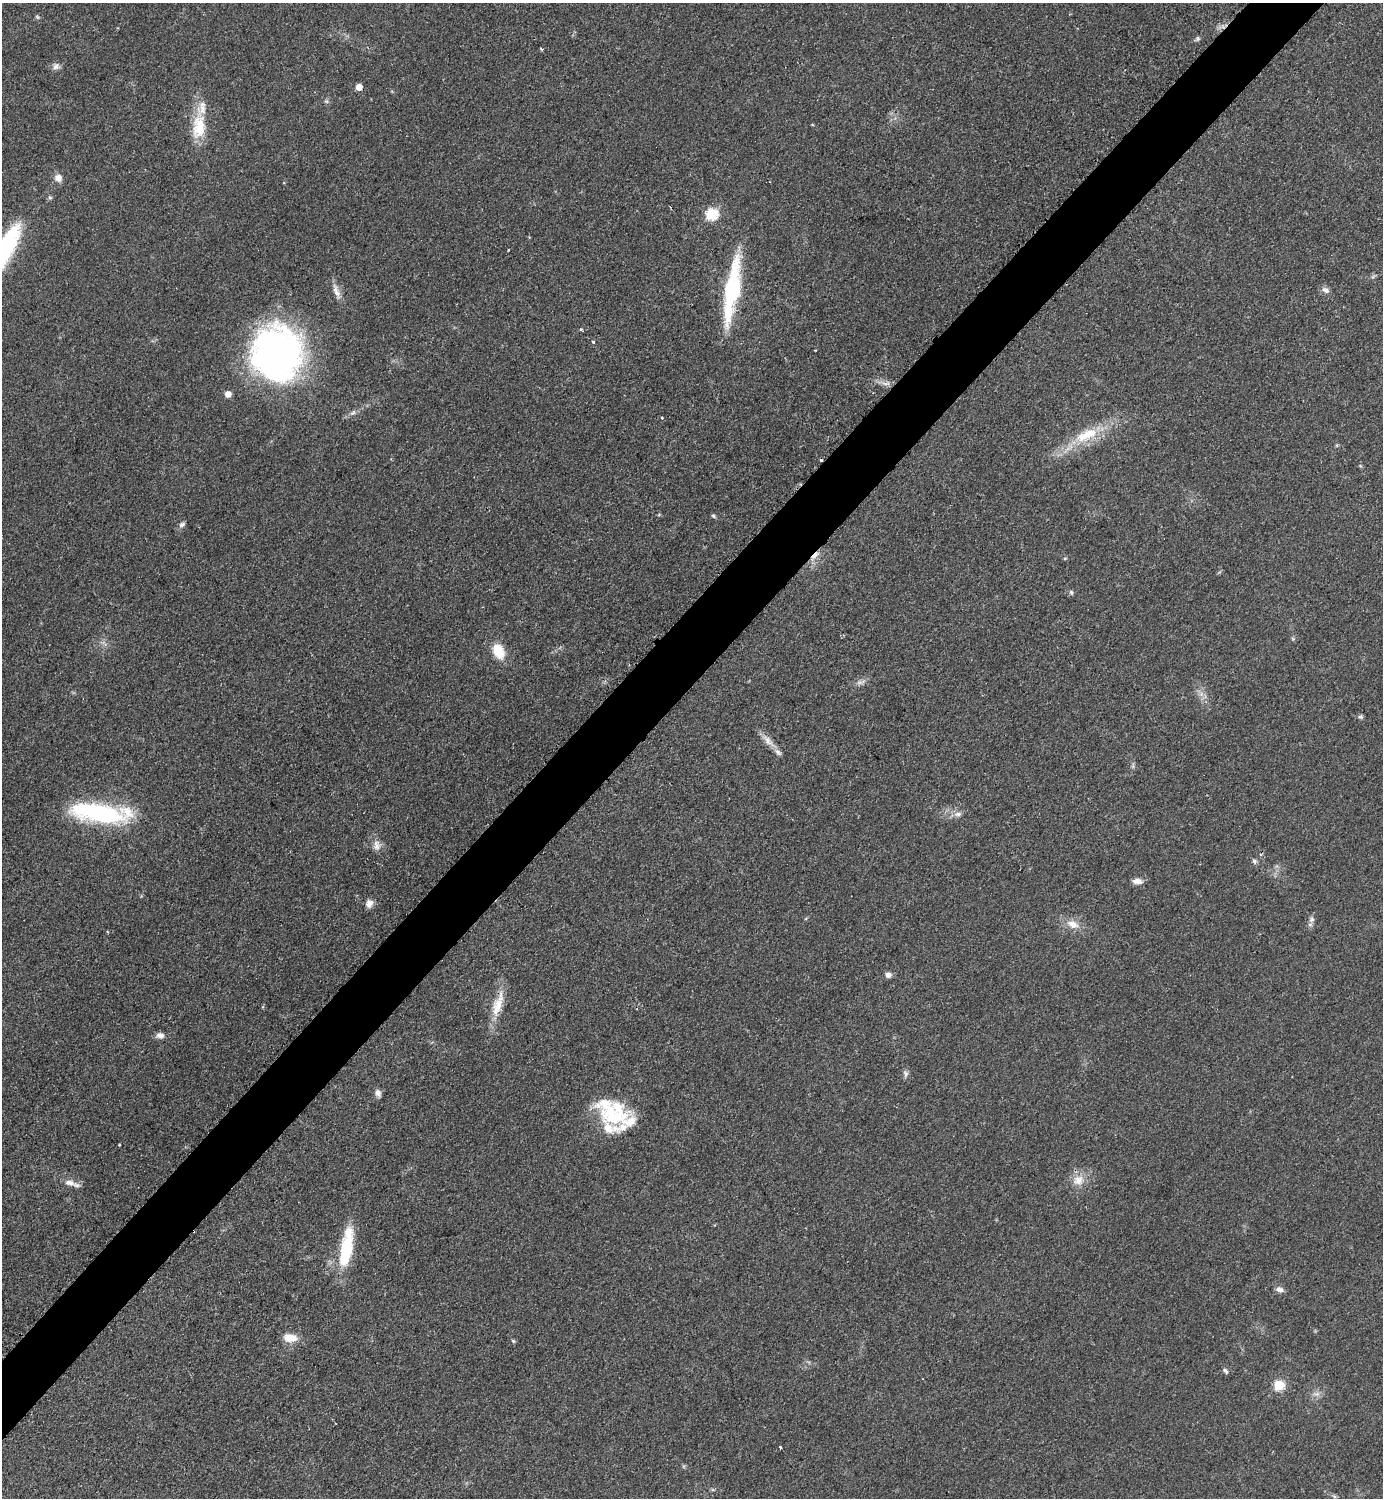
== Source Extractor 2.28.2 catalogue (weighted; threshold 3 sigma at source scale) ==
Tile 10 of 4 x 4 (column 2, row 3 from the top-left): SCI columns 1695-3075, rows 1503-2998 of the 6005 x 6005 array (HDU 1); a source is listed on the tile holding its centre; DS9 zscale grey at full resolution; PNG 1385 x 1500 px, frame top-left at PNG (2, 3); no overlay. Shown black and unused: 5% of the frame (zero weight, under 2 of 3 exposures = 1% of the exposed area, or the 3 px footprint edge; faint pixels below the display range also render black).
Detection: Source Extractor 2.28.2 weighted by HDU 2 'WHT'; one run over the whole footprint, this tile lists its part. Background 0.0797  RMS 0.0079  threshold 0.0354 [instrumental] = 3 sigma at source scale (4.5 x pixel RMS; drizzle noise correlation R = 1.50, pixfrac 1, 0.05/0.05 arcsec/px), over >= 5 px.
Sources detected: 74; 1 too faint to see at this stretch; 2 cosmic-ray / hot-pixel residue — not listed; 7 inside a brighter listed object's ellipse — not listed separately; the other 64 listed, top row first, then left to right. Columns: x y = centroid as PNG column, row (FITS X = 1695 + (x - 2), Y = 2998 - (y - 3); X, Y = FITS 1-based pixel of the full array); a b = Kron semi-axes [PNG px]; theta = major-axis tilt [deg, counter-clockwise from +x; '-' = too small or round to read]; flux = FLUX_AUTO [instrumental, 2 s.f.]
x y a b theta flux
37 17 6 4 -22 1.3
1197 39 8 6 37 1.8
541 49 5 2 - 0.78
56 66 10 9 - 3.6
359 87 5 5 - 9.4
326 101 6 5 - 1.5
199 127 36 17 85 28
58 178 10 9 - 5.7
50 198 6 5 - 1.4
671 206 4 3 - 0.78
711 214 6 6 - 83
2 253 62 17 60 110
1373 276 7 4 20 1.4
336 290 21 8 -70 6.5
732 290 58 12 81 99
1325 290 10 7 -32 3.7
580 329 4 3 - 1.8
593 342 3 3 - 2.7
277 354 55 49 83 330
886 384 15 4 -3 4
228 394 5 5 - 8.2
353 413 9 6 48 2.6
662 418 3 3 - 2.2
1086 435 40 16 26 33
659 515 6 4 3 0.86
713 516 7 5 -40 1.3
182 524 9 6 44 2.6
815 556 17 6 43 6.1
1065 558 5 3 - 0.88
1071 592 7 5 -74 1.6
1293 639 5 4 - 1.1
104 643 11 4 -54 2.4
498 651 18 12 -68 19
860 682 15 6 15 3.8
1201 694 7 5 46 2.9
1360 717 6 5 - 1.6
768 741 27 8 -45 7.7
1133 766 9 4 78 1.6
100 813 58 17 -7 120
958 814 11 6 1 3.8
377 845 15 10 -88 6
1254 861 8 6 -62 2
1137 881 11 6 -2 5.6
369 903 10 8 63 5
806 918 5 3 - 0.78
1311 919 9 8 - 3.2
1073 924 18 10 -25 9.9
888 975 8 6 -12 3.7
498 1007 33 13 73 19
160 1035 10 7 -2 4.4
905 1074 10 7 -90 2.7
378 1093 10 7 -69 3.7
613 1116 43 27 -24 49
119 1145 3 2 - 0.98
1078 1180 18 14 37 12
69 1182 16 8 -7 6.5
346 1249 46 12 81 47
1280 1290 10 7 -19 3.7
290 1338 18 10 -5 11
513 1341 6 4 -22 1.2
1225 1371 9 5 -51 1.8
1279 1385 6 5 - 50
780 1448 3 3 - 1.1
683 1466 6 4 -72 1.1
Overlapping masked pixels (flux is a lower limit): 3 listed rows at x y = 671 206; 815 556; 498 1007
Isophote crosses this tile's border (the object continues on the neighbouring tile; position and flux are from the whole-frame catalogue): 1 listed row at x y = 2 253